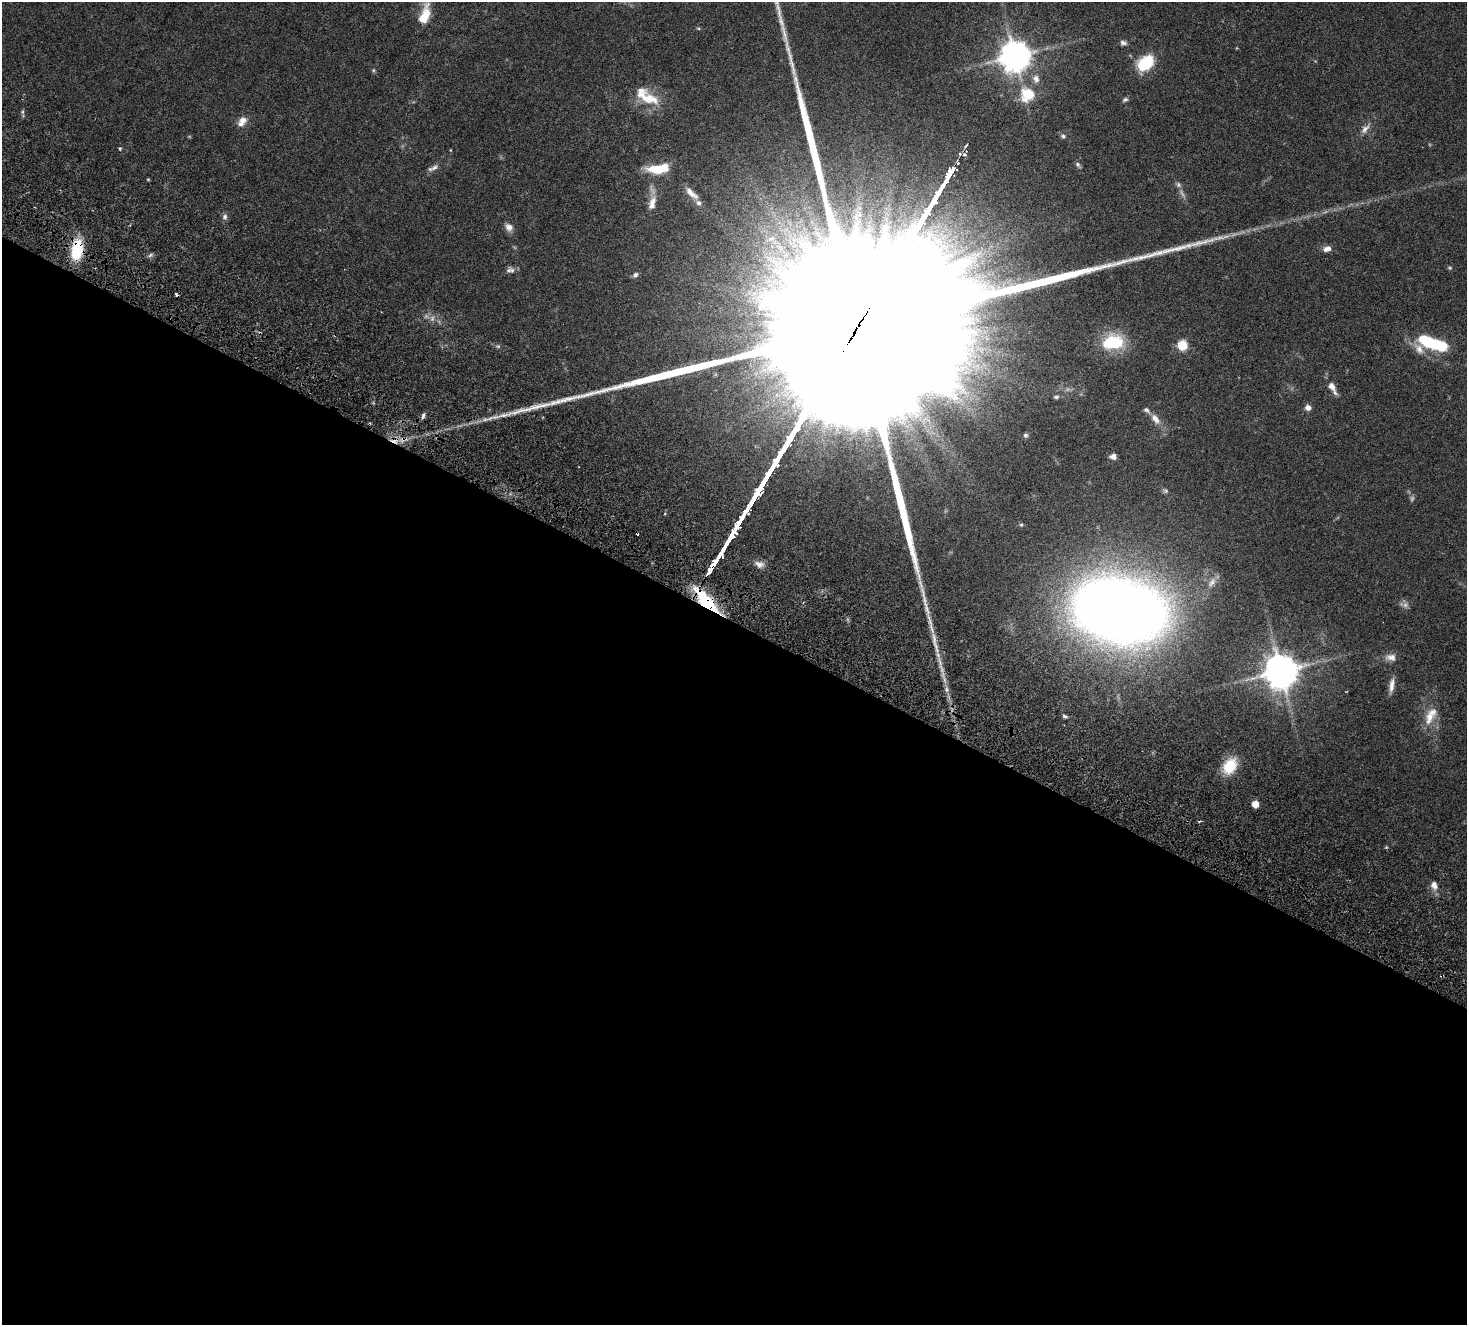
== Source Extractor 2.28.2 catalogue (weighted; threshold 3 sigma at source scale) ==
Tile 14 of 4 x 4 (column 2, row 4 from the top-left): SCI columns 1666-3130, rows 489-1811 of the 6271 x 6331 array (HDU 1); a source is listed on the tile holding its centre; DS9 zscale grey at full resolution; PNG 1469 x 1327 px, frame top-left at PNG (2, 2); no overlay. Shown black and unused: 53% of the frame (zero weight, under 4 of 8 exposures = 12% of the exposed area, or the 3 px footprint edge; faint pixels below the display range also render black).
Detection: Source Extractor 2.28.2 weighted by HDU 2 'WHT'; one run over the whole footprint, this tile lists its part. Background 0.0478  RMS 0.0023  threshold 0.00922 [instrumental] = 3 sigma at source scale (4.09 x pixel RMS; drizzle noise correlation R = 1.36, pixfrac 0.8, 0.0396/0.0396 arcsec/px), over >= 5 px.
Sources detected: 81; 7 too faint to see at this stretch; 1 inside a brighter object's white glare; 4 cosmic-ray / hot-pixel residue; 1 long thin detection or spike segment (spike, bleed or trail) — not listed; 8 inside a brighter listed object's ellipse — not listed separately; the other 60 listed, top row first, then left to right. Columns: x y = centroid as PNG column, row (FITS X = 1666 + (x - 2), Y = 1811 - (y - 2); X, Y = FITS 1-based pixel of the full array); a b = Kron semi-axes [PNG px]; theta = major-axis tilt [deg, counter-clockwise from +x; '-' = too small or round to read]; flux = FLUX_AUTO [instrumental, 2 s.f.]
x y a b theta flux
424 15 28 12 73 4.2
698 28 6 3 -19 0.2
1123 43 9 6 -5 0.57
1015 56 9 9 - 340
1145 63 18 12 43 8.4
373 70 5 5 - 0.25
1028 94 23 18 -26 4.9
647 96 38 16 -33 5.5
1125 99 8 5 25 0.41
22 112 6 4 -90 0.31
242 120 14 10 19 1.3
1365 129 16 8 50 1.2
1063 136 6 5 - 0.37
120 148 4 3 - 0.27
450 150 4 3 - 0.13
1078 165 9 4 -54 0.38
434 167 15 7 35 0.86
655 169 23 9 -6 4.7
148 179 4 4 - 0.17
691 193 22 8 -44 1.7
652 203 21 9 76 1.9
225 217 8 7 - 0.6
509 227 12 9 -51 1.1
1327 249 10 7 17 1.1
77 250 21 11 82 9
150 255 7 4 45 0.36
1450 268 6 5 - 0.26
510 270 11 9 0 0.77
635 275 8 6 45 0.53
1114 343 28 19 3 7.2
1432 343 37 12 -19 11
1182 345 6 5 - 12
1332 387 18 7 -62 1.6
1056 397 7 5 8 0.37
1308 407 8 7 - 0.81
423 416 8 4 80 0.48
485 419 7 4 1 0.49
925 419 22 9 59 2.8
1155 419 15 8 -53 1.5
1025 435 5 5 - 0.37
394 440 12 8 -3 2.1
1113 457 7 6 - 0.95
1165 491 7 6 - 0.38
1021 525 5 5 - 0.26
759 564 13 8 -18 1.1
1212 582 16 8 52 1.3
706 602 25 10 -48 14
1120 610 53 33 -11 470
934 638 22 6 -86 1.7
1391 657 15 9 -5 1.3
941 668 18 4 -71 1.5
1281 671 10 10 - 460
1392 685 20 6 81 1.3
947 689 9 4 -89 0.68
1065 716 7 4 -27 0.34
1430 716 28 12 64 3.4
1230 766 17 12 57 5.7
1255 804 5 5 - 3.3
1200 821 4 3 - 0.22
1434 885 12 9 -73 1.2
Overlapping masked pixels (flux is a lower limit): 3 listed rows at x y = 77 250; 394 440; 706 602